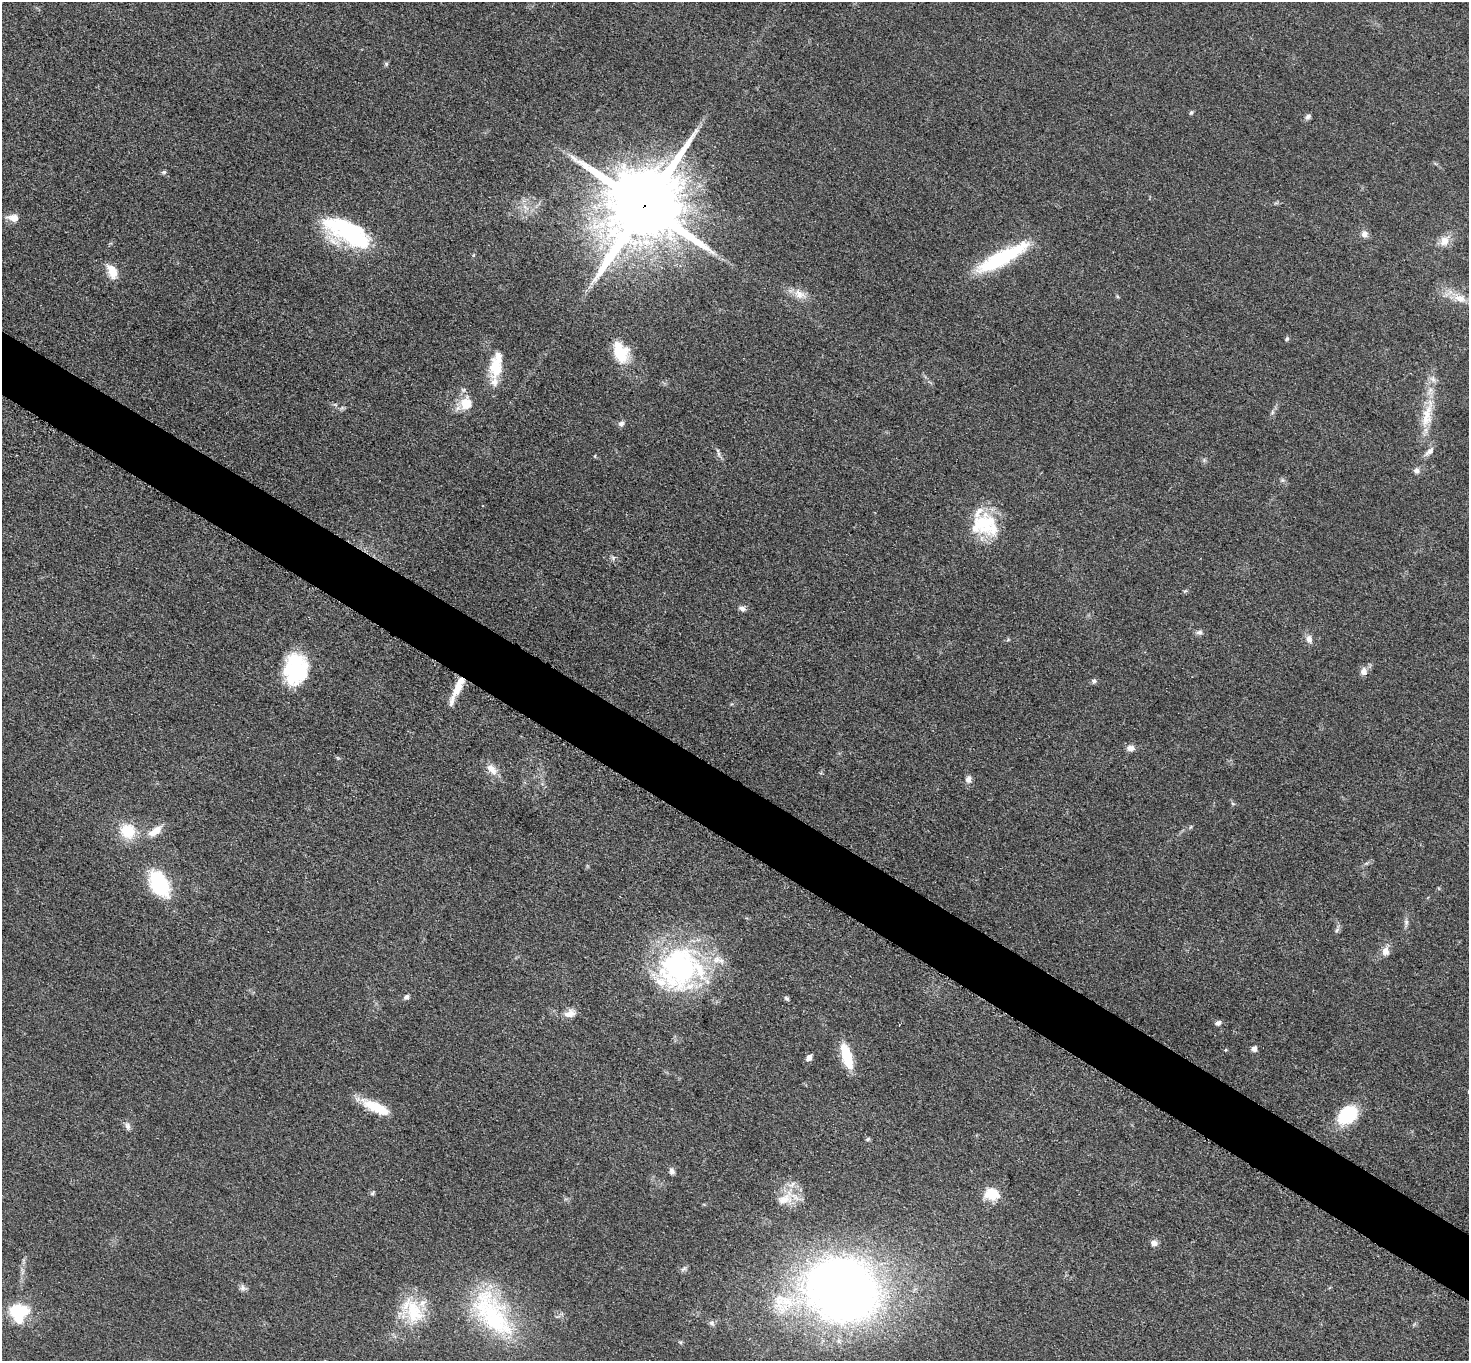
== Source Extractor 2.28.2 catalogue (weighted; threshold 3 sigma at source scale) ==
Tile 6 of 4 x 4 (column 2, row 2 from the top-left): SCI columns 1481-2947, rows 2878-4236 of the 5891 x 5895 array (HDU 1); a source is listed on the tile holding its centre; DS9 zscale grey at full resolution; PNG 1471 x 1363 px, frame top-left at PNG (2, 2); no overlay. Shown black and unused: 5% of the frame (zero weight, under 3 of 5 exposures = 1% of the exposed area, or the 3 px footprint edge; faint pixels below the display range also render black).
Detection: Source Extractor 2.28.2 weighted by HDU 2 'WHT'; one run over the whole footprint, this tile lists its part. Background 0.0481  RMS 0.0052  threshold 0.0233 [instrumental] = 3 sigma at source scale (4.5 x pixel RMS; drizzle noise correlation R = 1.50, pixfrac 1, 0.05/0.05 arcsec/px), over >= 5 px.
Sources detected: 86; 2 inside a brighter object's white glare — not listed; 9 inside a brighter listed object's ellipse — not listed separately; the other 75 listed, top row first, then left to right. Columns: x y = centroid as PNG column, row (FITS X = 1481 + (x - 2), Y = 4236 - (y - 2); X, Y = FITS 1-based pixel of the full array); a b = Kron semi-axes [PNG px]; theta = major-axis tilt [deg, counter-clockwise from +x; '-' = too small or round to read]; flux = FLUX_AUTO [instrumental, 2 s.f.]
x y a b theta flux
386 64 7 5 -68 0.85
1191 112 6 4 49 0.87
1308 117 8 6 41 1.6
164 172 7 5 15 0.98
645 205 23 20 51 7800
525 207 10 5 -36 2.5
13 218 15 8 -5 4.3
348 233 56 24 -26 60
1364 234 10 9 - 2.7
1444 241 15 12 65 5.8
474 255 6 3 71 0.57
1001 258 59 14 28 47
112 271 17 10 -67 8.2
800 294 20 11 -31 6.2
1117 296 6 4 -71 0.64
1460 298 21 10 -24 7.8
1287 339 6 5 - 0.86
620 352 26 17 -66 19
496 367 26 16 83 15
466 403 16 16 - 11
1272 412 7 4 89 1
1427 415 49 13 77 18
621 423 8 7 - 1.8
1429 451 15 7 44 3
718 453 14 4 -75 1.5
595 456 5 3 - 0.47
1204 460 5 5 - 0.94
1416 471 8 7 - 2
1282 480 6 6 - 1.1
985 524 36 27 -40 29
613 558 6 6 - 1.2
1185 591 7 4 43 0.81
742 608 9 6 -19 2
1199 632 9 7 12 1.7
1309 639 10 8 -76 3
1364 671 11 9 86 3
293 674 33 22 70 23
1094 681 7 6 - 1.3
458 686 27 8 64 11
1131 748 10 7 -2 2.9
492 769 19 10 -47 5.6
968 779 9 7 76 2.8
128 831 18 17 - 16
155 831 21 9 37 6.4
159 883 27 16 -61 39
1406 922 9 6 -90 1.6
1337 930 8 4 54 1.1
1386 951 13 10 -88 3.8
679 968 53 48 68 110
406 997 7 6 - 1.4
787 999 7 5 -44 1
570 1014 16 10 17 4.4
1218 1023 8 5 25 1.6
1254 1049 6 5 - 2.5
1225 1050 5 3 - 0.5
846 1056 24 8 -75 22
809 1057 7 5 50 2.9
377 1108 31 10 -25 18
1348 1115 17 12 40 35
128 1126 12 7 -77 2
868 1139 6 5 - 0.98
672 1171 9 6 -73 2
791 1185 12 7 33 3.5
372 1193 7 5 53 0.94
992 1194 19 15 -12 11
784 1199 24 13 14 9.6
1154 1243 8 7 - 2.5
684 1269 9 5 37 1.3
242 1288 10 7 -82 1.8
843 1290 59 51 -27 500
784 1301 41 20 -17 28
413 1311 37 25 -53 26
19 1312 20 20 - 24
492 1314 74 35 -55 68
712 1323 9 7 -46 1.6
Overlapping masked pixels (flux is a lower limit): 2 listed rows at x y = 645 205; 458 686